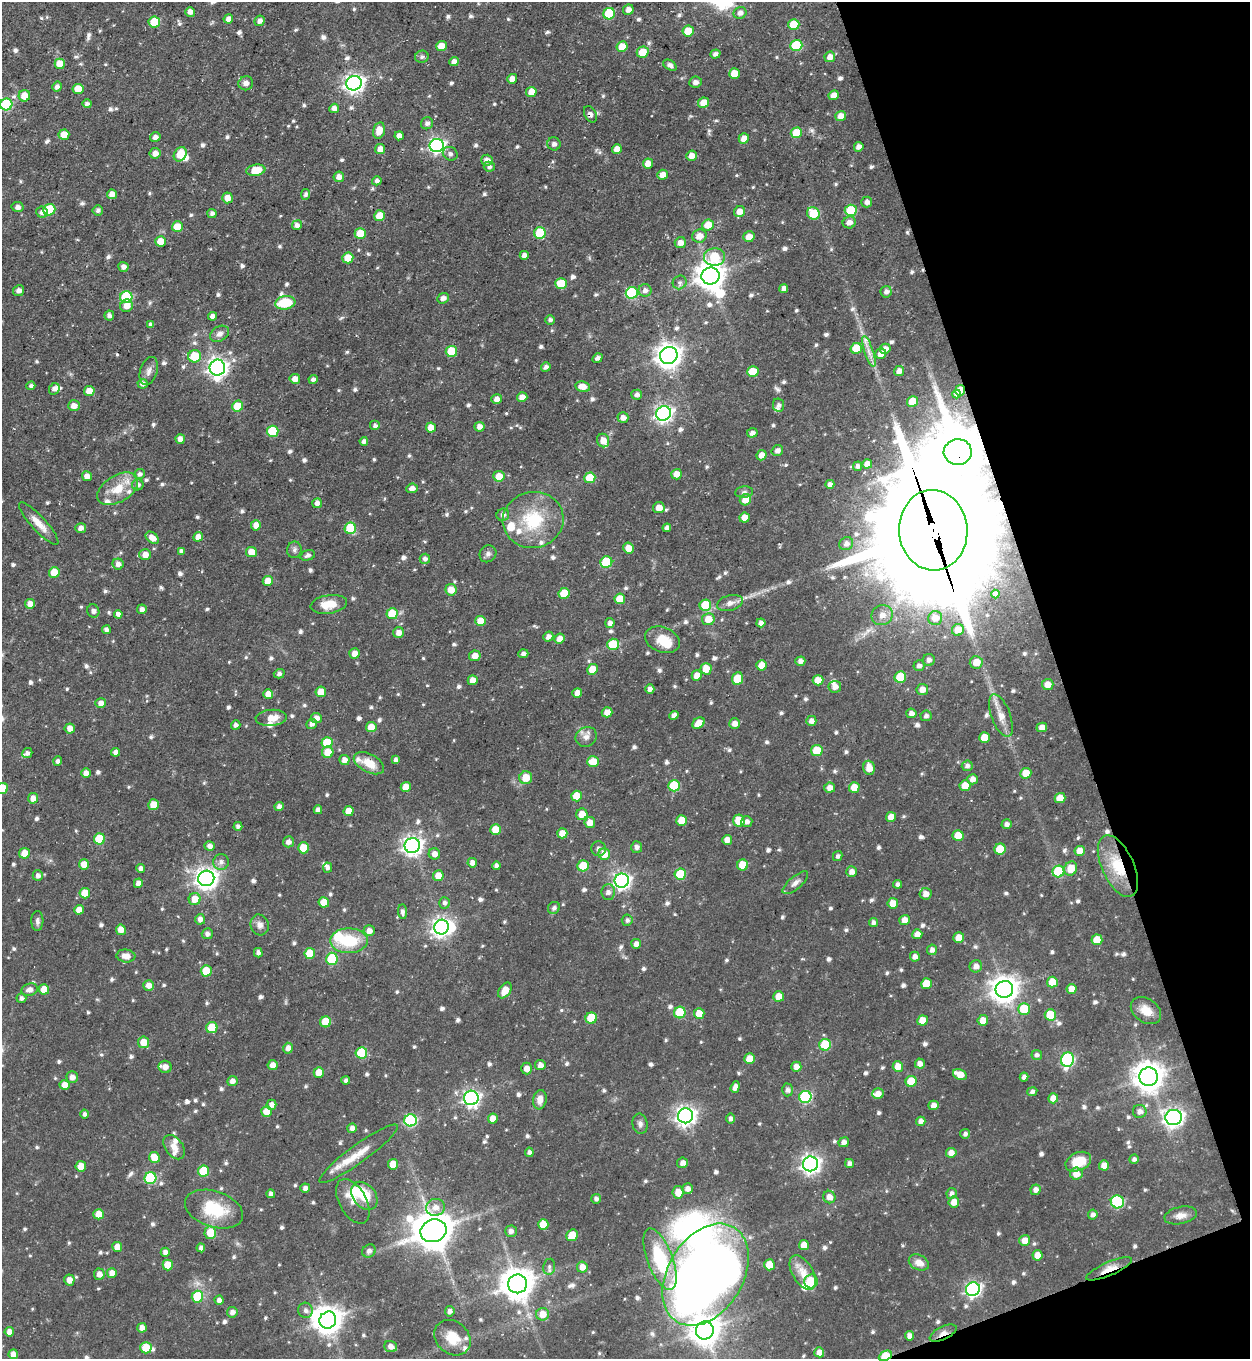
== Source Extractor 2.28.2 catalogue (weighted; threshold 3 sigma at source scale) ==
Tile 12 of 4 x 4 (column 4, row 3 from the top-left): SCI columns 4021-5268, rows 1359-2715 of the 5415 x 5430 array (HDU 1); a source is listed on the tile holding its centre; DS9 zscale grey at full resolution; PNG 1252 x 1361 px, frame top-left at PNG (2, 2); each listed source drawn as its Kron ellipse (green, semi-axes under 4 px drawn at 4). Shown black and unused: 17% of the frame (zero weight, under 3 of 5 exposures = <1% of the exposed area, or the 3 px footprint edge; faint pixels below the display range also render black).
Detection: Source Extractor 2.28.2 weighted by HDU 2 'WHT'; one run over the whole footprint, this tile lists its part. Background 0.0433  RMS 0.004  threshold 0.0181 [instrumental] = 3 sigma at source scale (4.5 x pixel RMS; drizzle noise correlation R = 1.50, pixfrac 1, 0.05/0.05 arcsec/px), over >= 5 px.
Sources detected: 861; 1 too faint to see at this stretch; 7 inside a brighter object's white glare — neither listed nor drawn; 26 inside a brighter listed object's ellipse — not listed separately; of the other 827, all 500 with FLUX_AUTO >= 1.21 (the completeness limit of this list) listed and drawn (327 fainter detections not listed), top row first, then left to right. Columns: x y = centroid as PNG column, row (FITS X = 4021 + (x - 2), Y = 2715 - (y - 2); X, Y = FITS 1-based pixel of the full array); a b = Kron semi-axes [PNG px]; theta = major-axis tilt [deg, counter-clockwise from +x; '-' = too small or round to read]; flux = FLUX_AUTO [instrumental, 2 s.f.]
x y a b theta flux
628 10 5 5 - 2.5
190 12 5 4 - 2.5
740 13 6 5 - 1.9
609 14 6 5 - 19
228 19 5 4 - 2.3
260 21 5 5 - 2.1
154 22 6 5 - 12
794 24 6 5 - 11
688 31 6 5 - 9.2
796 45 6 5 - 20
441 46 5 5 - 6.3
622 47 5 5 - 6.7
643 52 6 5 - 7.1
715 54 5 4 - 1.4
422 57 7 6 - 1.3
830 57 5 5 - 3.3
454 62 5 4 - 2.4
60 64 5 5 - 6
670 65 7 4 -32 1.6
734 73 5 5 - 6.2
512 79 5 4 - 2.7
695 82 6 5 - 1.8
246 83 7 7 - 1.9
354 83 8 7 - 200
57 87 5 5 - 1.7
78 89 5 5 - 7.1
531 92 5 5 - 5.3
834 95 5 4 - 2.9
24 96 6 5 - 5.3
703 103 5 5 - 5.7
6 104 6 6 - 33
87 104 4 4 - 1.4
334 108 5 4 - 3
590 114 9 5 -62 1.6
841 116 5 5 - 3.7
427 123 6 6 - 1.5
379 130 8 5 76 5.3
796 133 6 5 - 9.9
64 135 5 5 - 5.3
399 136 4 4 - 2.4
155 137 5 5 - 1.8
744 138 5 5 - 3.7
554 144 7 6 - 1.4
437 146 7 6 - 110
859 147 5 4 - 2.4
380 149 5 5 - 3.4
617 149 5 5 - 3.8
155 153 6 5 - 2.7
180 154 7 6 - 7.7
450 154 7 6 - 1.3
691 156 5 5 - 3
487 160 6 5 - 2.5
648 163 5 5 - 3.9
489 167 5 5 - 1.2
256 170 9 5 8 8
662 175 5 5 - 3.3
339 177 5 5 - 2.6
377 181 5 4 - 1.5
112 194 5 5 - 3
306 194 5 5 - 1.2
227 198 5 5 - 3.7
867 202 5 5 - 1.9
17 207 6 5 - 1.6
49 210 6 5 - 18
98 210 5 5 - 1.4
851 210 6 5 - 18
42 212 6 5 - 1.7
740 212 6 5 - 4.1
212 213 4 4 - 1.5
813 213 6 6 - 12
379 216 5 5 - 6.5
849 222 6 6 - 2.4
297 225 5 5 - 1.8
708 225 6 5 - 5.9
177 227 5 5 - 7.1
540 233 6 6 - 17
360 234 5 5 - 9.7
699 236 7 6 - 4.1
749 237 6 5 - 3.9
160 241 5 5 - 5.4
680 243 6 5 - 2.9
524 255 4 4 - 2.2
714 257 10 8 4 16
348 258 5 5 - 7.9
123 267 5 5 - 2.1
711 276 9 8 - 560
680 282 7 6 - 1.2
561 283 6 5 - 9.3
784 288 4 4 - 1.7
645 290 6 6 - 1.9
19 291 5 5 - 1.7
886 292 6 5 - 1.7
632 293 6 6 - 34
126 297 6 6 - 32
443 298 6 5 - 2
285 303 10 6 9 15
127 306 6 6 - 3.5
109 315 5 4 - 1.4
212 316 4 4 - 2
550 320 5 4 - 1.3
151 324 4 4 - 1.3
219 334 10 7 31 2.1
856 348 6 5 - 9.4
885 349 5 5 - 2.1
451 351 6 5 - 14
869 352 16 4 -71 2.6
881 354 5 5 - 3.4
669 355 9 8 - 360
194 356 6 6 - 11
598 358 5 4 - 1.5
546 367 5 4 - 1.6
217 368 8 8 - 200
149 371 14 8 73 2.4
899 371 5 5 - 2.4
753 372 6 5 - 12
295 379 5 5 - 3.2
313 379 4 4 - 1.3
143 384 5 5 - 1.8
31 386 4 4 - 1.3
583 387 7 5 -11 4.2
54 389 6 5 - 1.8
960 390 5 5 - 4.3
89 391 5 5 - 5.9
956 394 4 4 - 1.3
637 395 5 5 - 1.4
522 397 5 5 - 2.8
497 399 5 5 - 2.3
912 401 5 5 - 7.8
779 405 6 5 - 1.4
74 406 6 5 - 2.9
238 406 5 5 - 10
664 413 8 7 - 150
623 418 5 5 - 2.3
375 426 5 5 - 1.3
431 427 5 5 - 4.2
480 427 5 5 - 2.7
273 431 6 5 - 19
752 433 5 4 - 1.7
180 439 5 4 - 2.3
603 440 7 6 - 3.8
364 441 4 4 - 1.7
777 451 6 5 - 1.9
958 452 14 13 - 3100
762 455 5 5 - 3.1
867 464 5 4 - 3.1
858 466 5 4 - 1.3
139 474 5 5 - 1.2
677 474 5 5 - 3.8
87 476 5 5 - 3
499 476 5 5 - 5.4
590 478 5 5 - 10
830 484 4 4 - 1.9
138 485 6 5 - 1.5
412 488 6 5 - 2.1
118 489 22 13 31 9.4
744 492 9 5 7 1.3
745 500 6 5 - 6.3
317 503 5 4 - 2
659 508 6 5 - 4.1
503 515 6 6 - 1.4
745 518 5 5 - 4.8
533 520 30 28 11 24
39 523 28 7 -48 5
256 525 5 5 - 3.9
81 528 5 5 - 2
350 528 5 5 - 18
667 528 4 4 - 1.5
933 530 40 34 -86 14000
198 537 5 4 - 3.3
152 538 7 5 -39 3.7
846 544 7 6 - 1.7
628 548 5 5 - 4.5
294 550 8 7 - 1.3
181 551 4 4 - 1.4
251 552 5 5 - 5.3
488 554 9 8 - 1.6
145 555 6 5 - 3.7
308 555 7 5 17 1.4
425 559 5 5 - 1.4
606 562 6 5 - 22
118 564 5 5 - 2.1
54 572 5 5 - 6.8
268 581 5 5 - 5.5
451 590 5 5 - 5
564 593 5 5 - 9.2
995 594 4 4 - 1.5
620 599 5 5 - 7.6
730 603 13 7 14 2.8
30 604 5 5 - 3.1
329 604 18 9 9 7
705 605 6 5 - 16
142 609 5 4 - 1.8
93 611 7 6 - 1.3
118 614 4 4 - 1.8
392 614 5 5 - 12
882 615 11 10 - 4.5
935 618 7 6 - 3.4
708 619 6 6 - 6.1
481 621 5 5 - 6.6
610 623 5 4 - 1.9
761 623 5 4 - 1.6
106 630 4 4 - 1.5
958 630 6 5 - 4.9
398 633 5 5 - 2.4
548 637 5 4 - 2
560 639 5 5 - 3.3
662 640 18 12 -21 7.6
613 644 6 5 - 14
354 653 5 5 - 3.2
523 654 5 4 - 1.5
475 656 6 5 - 2.9
929 660 6 6 - 2
800 661 5 4 - 1.9
976 662 6 6 - 6.3
761 665 5 5 - 6.2
919 666 5 5 - 1.7
592 669 5 5 - 7.4
706 669 6 5 - 6.2
279 674 5 4 - 1.3
697 675 5 5 - 3.6
900 677 6 5 - 14
738 679 6 5 - 11
473 680 5 5 - 3.7
818 680 5 5 - 6.2
1048 684 6 5 - 3.8
835 687 6 6 - 2.5
650 689 4 4 - 1.8
922 689 6 5 - 3.6
321 692 5 5 - 5.7
577 693 5 4 - 3.5
268 694 5 5 - 4
101 703 5 5 - 2.2
607 712 5 5 - 4
911 713 5 5 - 1.9
674 715 5 4 - 2.5
926 716 6 5 - 1.3
1001 716 22 9 -69 5.5
271 718 15 8 4 4.6
316 718 5 5 - 2.5
811 721 5 5 - 2.1
699 723 6 5 - 5.9
312 724 5 5 - 1.6
735 724 5 5 - 2.7
236 725 5 4 - 1.5
371 727 5 5 - 6
1042 727 5 4 - 3
70 728 5 5 - 3.2
586 737 11 9 32 2.7
984 738 5 5 - 8
327 743 5 5 - 12
817 750 5 5 - 12
116 752 4 4 - 2.3
328 752 6 5 - 6.2
27 753 5 4 - 1.4
344 760 5 5 - 2.5
396 760 4 4 - 1.4
58 761 5 4 - 1.3
593 762 6 5 - 7.3
369 763 16 9 -29 7.3
967 766 5 5 - 1.5
869 768 7 5 -74 4.8
86 773 4 4 - 2.7
1026 773 5 5 - 6
526 778 6 6 - 6.3
972 779 5 5 - 2.7
674 786 6 5 - 22
965 786 5 5 - 5.5
406 787 5 5 - 5.3
854 787 5 5 - 5.7
2 788 6 5 - 12
830 788 5 5 - 2.9
576 796 5 5 - 8
33 798 5 5 - 3.4
1060 798 5 5 - 6.4
154 805 5 5 - 6.8
279 807 4 4 - 2
318 810 4 4 - 1.8
349 811 5 5 - 5.4
582 814 6 5 - 5.4
891 817 5 5 - 3.9
681 820 5 5 - 5.9
739 821 6 5 - 9.2
747 821 5 5 - 1.7
590 823 5 5 - 3.8
1007 824 5 5 - 1.6
238 826 4 4 - 1.4
496 830 5 5 - 7.7
562 833 5 5 - 5
958 835 5 5 - 6.6
99 839 5 5 - 15
727 840 5 5 - 3.6
288 842 5 5 - 2.1
412 845 8 7 - 200
210 846 5 5 - 2
637 847 6 5 - 1.4
303 848 5 5 - 9.2
598 849 7 7 - 1.4
1000 849 6 5 - 11
1080 851 5 5 - 4.6
24 853 5 5 - 5.2
434 854 6 5 - 2.5
604 854 6 5 - 5.6
838 856 5 4 - 1.2
221 862 8 7 - 1.8
472 863 5 4 - 2.3
84 864 5 5 - 4.8
743 865 5 5 - 9.5
496 866 4 4 - 1.4
583 866 5 5 - 12
1118 866 33 16 -65 17
140 868 4 4 - 1.5
327 868 5 4 - 1.4
1071 868 7 6 - 6.3
1058 871 6 6 - 22
851 872 5 5 - 2.6
680 874 5 5 - 15
38 876 5 5 - 1.6
438 876 5 5 - 5.2
206 878 8 7 - 280
622 881 7 7 - 150
138 883 5 4 - 2.8
795 883 16 6 41 2.3
897 884 4 4 - 1.4
608 892 8 6 90 1.7
85 893 5 5 - 6.5
926 894 6 6 - 3
195 899 6 6 - 5.7
324 902 5 5 - 6.3
444 903 6 5 - 1.4
893 903 5 5 - 4.5
554 908 6 5 - 1.4
79 910 5 4 - 3.6
402 912 7 4 -85 1.4
200 919 5 5 - 2.1
627 920 5 5 - 1.2
905 920 5 5 - 3.3
37 921 10 6 88 1.4
873 922 4 4 - 1.2
260 925 10 9 - 2.4
441 927 7 7 - 210
121 930 5 5 - 4.5
369 931 5 5 - 2.4
207 934 5 5 - 1.8
917 934 5 5 - 3
959 938 5 5 - 6
1097 940 5 5 - 7.8
349 941 19 12 0 17
636 944 5 5 - 2.4
932 950 5 5 - 1.8
258 953 5 4 - 1.5
310 953 5 5 - 9.9
126 956 9 6 -6 3.8
915 957 5 4 - 2.3
332 959 6 6 - 21
976 966 6 6 - 2.5
206 971 5 5 - 11
1052 982 5 5 - 6.8
926 984 5 5 - 9.4
148 985 5 5 - 3
44 989 5 5 - 6.2
1004 989 9 8 - 500
1071 989 5 5 - 3.7
30 990 8 6 17 2.3
505 990 9 5 56 4.8
779 996 5 5 - 5.9
21 998 5 4 - 1.3
1024 1009 6 6 - 12
1146 1010 16 11 -35 5.3
680 1012 6 5 - 17
699 1014 5 5 - 6.6
1050 1015 6 5 - 9.4
591 1018 6 5 - 15
923 1020 5 5 - 5.3
983 1020 5 5 - 4
326 1022 5 5 - 12
212 1028 5 5 - 10
144 1042 5 5 - 6.2
825 1045 6 5 - 18
288 1048 5 4 - 2.6
361 1053 6 5 - 18
1037 1055 5 5 - 1.4
749 1059 5 5 - 6.5
1067 1060 7 6 - 61
920 1064 5 5 - 2.5
273 1065 5 5 - 2.9
540 1065 5 5 - 2.3
898 1066 5 5 - 5
165 1067 6 6 - 2.8
796 1067 5 5 - 2.8
527 1069 6 5 - 3.1
319 1072 5 5 - 4.7
960 1074 7 5 -25 5.8
72 1077 6 5 - 2.4
1024 1077 4 4 - 1.6
1149 1077 9 9 - 590
346 1080 4 4 - 1.3
232 1081 5 5 - 2.3
911 1081 5 5 - 12
65 1085 5 5 - 4.4
735 1087 6 4 71 2.3
787 1090 6 5 - 1.4
1032 1092 5 4 - 1.4
878 1094 6 5 - 3.1
805 1097 6 6 - 43
471 1098 7 7 - 140
1053 1098 5 5 - 4
540 1100 10 6 81 3.1
272 1105 5 4 - 2.3
933 1105 5 4 - 2.5
267 1111 5 5 - 5.2
1140 1111 7 6 - 2.2
85 1114 4 4 - 1.3
686 1116 8 7 - 220
1174 1117 8 7 - 190
731 1118 5 4 - 1.4
493 1119 5 5 - 4.4
410 1120 6 6 - 48
921 1121 5 4 - 1.9
640 1124 10 7 -81 1.6
352 1128 5 4 - 1.9
965 1134 5 4 - 1.2
844 1142 5 5 - 2.1
174 1147 14 8 -53 3.1
529 1152 4 4 - 1.4
951 1153 5 5 - 2.9
358 1154 48 9 36 8
154 1157 5 5 - 6.6
1134 1159 4 4 - 1.3
1078 1162 13 9 24 11
682 1163 5 5 - 2.2
849 1163 4 4 - 1.9
393 1164 5 5 - 8
810 1164 7 7 - 200
1104 1165 5 5 - 3.6
81 1166 5 5 - 6
204 1171 5 5 - 15
1076 1174 6 6 - 4.7
150 1178 6 6 - 37
305 1188 5 4 - 1.9
688 1189 5 5 - 2.4
1036 1190 5 5 - 2.2
678 1192 6 5 - 4.7
951 1193 5 5 - 1.6
271 1194 4 4 - 1.6
364 1196 16 11 -50 11
829 1197 6 6 - 3.1
596 1199 5 4 - 1.4
353 1201 24 13 -61 5.4
954 1202 5 5 - 4.5
1117 1202 7 6 - 38
435 1207 9 8 - 3.2
214 1209 30 18 -18 18
99 1214 5 5 - 6.5
1093 1215 5 4 - 1.6
1181 1215 16 8 12 3.3
543 1224 5 5 - 7.6
433 1231 13 11 19 1300
511 1231 6 5 - 1.7
210 1233 6 6 - 8.7
572 1235 6 5 - 9.9
1025 1240 5 5 - 4.1
804 1245 5 5 - 4.9
117 1247 5 5 - 4.9
201 1248 4 4 - 1.7
369 1251 7 6 - 1.7
165 1252 4 4 - 2.1
1037 1255 5 5 - 4
660 1259 33 12 -69 27
919 1262 10 7 -26 3.6
168 1265 5 5 - 7.8
769 1265 5 5 - 8.5
549 1267 8 6 82 1.3
582 1267 6 5 - 3.1
1109 1269 25 6 23 5.3
112 1273 5 5 - 3.4
803 1273 19 10 -59 5.5
99 1274 5 5 - 2.6
706 1275 55 37 59 580
69 1280 5 5 - 3.4
811 1281 7 6 - 11
518 1284 9 9 - 780
973 1289 7 6 - 110
197 1297 6 5 - 16
219 1300 4 4 - 1.9
306 1310 8 7 - 1.7
450 1311 5 5 - 1.5
232 1312 5 5 - 2
543 1314 6 6 - 4.5
328 1320 9 8 - 540
142 1328 5 4 - 2.4
705 1331 9 9 - 610
9 1332 5 5 - 2.8
943 1333 14 6 25 2.6
910 1336 4 4 - 2.3
452 1338 20 16 -42 8.8
391 1346 6 5 - 2.4
146 1348 5 5 - 11
819 1352 5 5 - 3.2
13 1354 5 4 - 2.9
885 1356 7 4 26 18
Overlapping masked pixels (flux is a lower limit): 8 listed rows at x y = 590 114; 960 390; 958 452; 933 530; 1118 866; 1109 1269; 943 1333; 885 1356
Isophote crosses this tile's border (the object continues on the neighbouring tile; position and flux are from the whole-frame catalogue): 3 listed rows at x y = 6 104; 39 523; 2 788